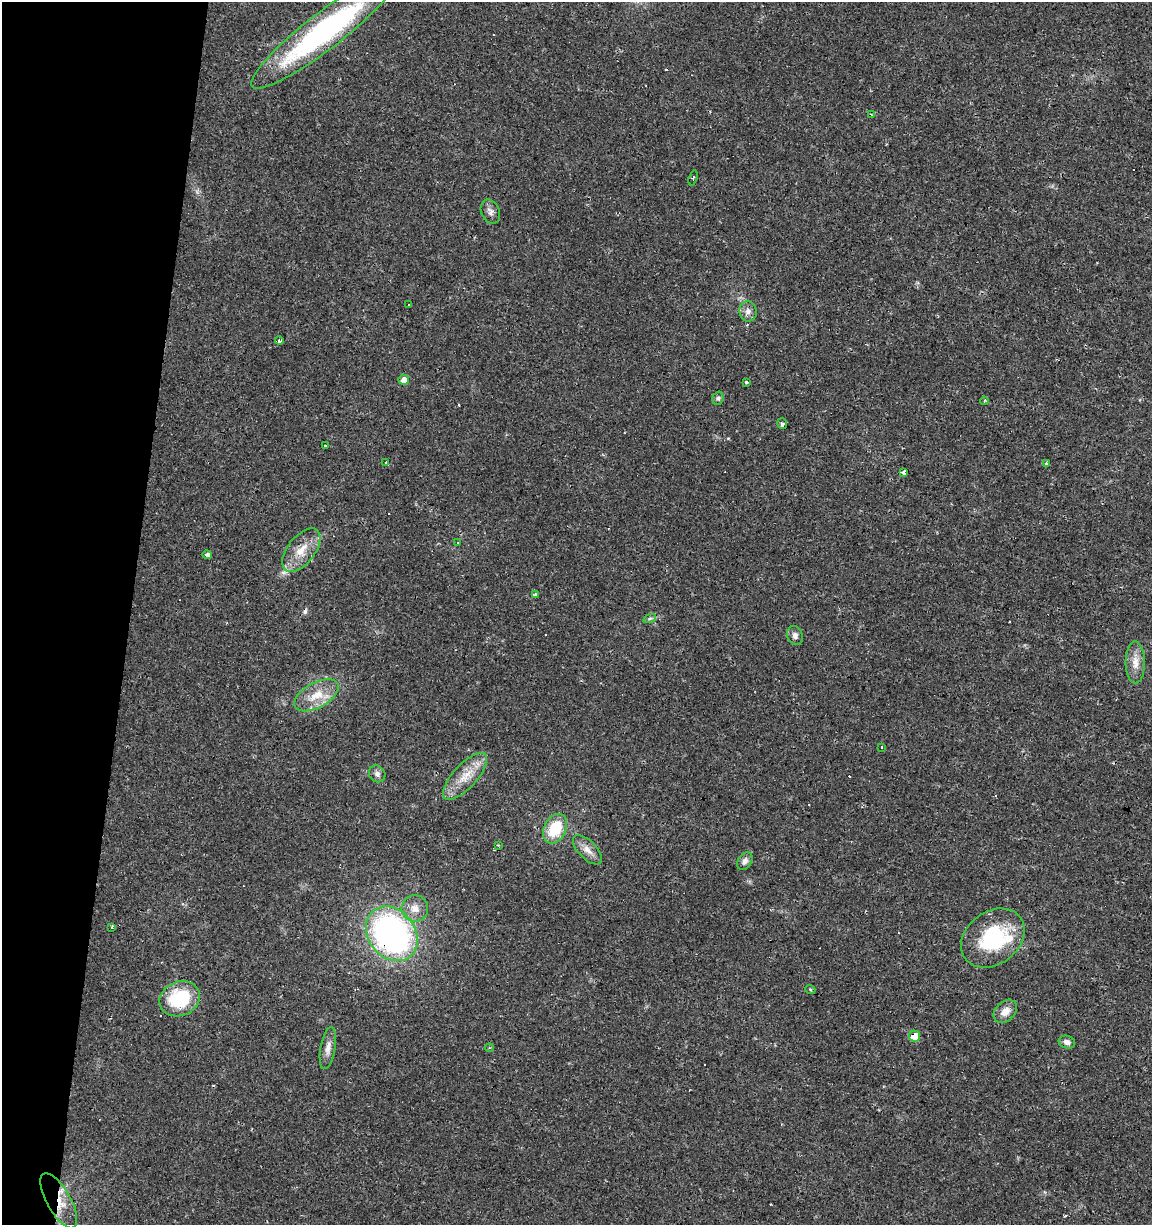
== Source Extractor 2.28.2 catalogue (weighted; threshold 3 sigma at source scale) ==
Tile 9 of 4 x 4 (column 1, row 3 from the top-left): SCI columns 284-1433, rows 1224-2446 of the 5106 x 4899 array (HDU 1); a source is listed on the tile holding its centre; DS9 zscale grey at full resolution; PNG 1154 x 1227 px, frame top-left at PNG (2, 2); each listed source drawn as its Kron ellipse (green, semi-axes under 4 px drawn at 4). Shown black and unused: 11% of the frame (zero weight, under 2 of 3 exposures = <1% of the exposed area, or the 3 px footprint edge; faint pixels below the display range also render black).
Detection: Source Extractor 2.28.2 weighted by HDU 2 'WHT'; one run over the whole footprint, this tile lists its part. Background 0.0131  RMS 0.0028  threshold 0.0127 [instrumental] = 3 sigma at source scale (4.5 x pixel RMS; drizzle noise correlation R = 1.50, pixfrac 1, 0.0396/0.0396 arcsec/px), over >= 5 px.
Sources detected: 60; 16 cosmic-ray / hot-pixel residue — neither listed nor drawn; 1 inside a brighter listed object's ellipse — not listed separately; the other 43 listed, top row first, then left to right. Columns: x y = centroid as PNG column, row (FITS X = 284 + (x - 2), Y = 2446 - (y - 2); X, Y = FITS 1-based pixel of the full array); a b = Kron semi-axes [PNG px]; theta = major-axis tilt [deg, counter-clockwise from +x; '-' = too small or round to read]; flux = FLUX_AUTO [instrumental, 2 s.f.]
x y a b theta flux
324 31 91 18 38 64
871 115 3 2 - 0.42
693 178 8 3 74 0.43
490 212 12 9 -67 1.4
409 304 3 3 - 2.2
748 311 10 8 -81 1.6
279 341 4 4 - 0.66
404 380 5 5 - 1.8
746 382 3 3 - 0.54
718 398 7 5 73 0.6
984 401 4 3 - 0.3
782 423 5 4 - 0.58
325 446 3 3 - 0.54
386 462 3 2 - 0.23
1047 463 4 4 - 0.71
903 473 4 4 - 1.9
457 543 3 3 - 0.92
301 550 25 13 52 5.6
207 555 5 3 - 12
535 595 3 3 - 2.9
650 618 6 4 19 0.51
795 635 10 7 -72 1.2
1135 662 21 9 -89 3.3
316 695 24 12 28 5.9
882 747 3 2 - 0.53
377 774 9 7 -51 1
465 776 30 12 47 5.9
555 829 16 11 64 10
498 845 2 2 - 0.23
587 850 18 9 -46 2.5
745 861 9 7 57 1.1
415 908 13 13 - 3.1
111 927 3 3 - 1.5
392 934 29 23 -52 92
993 938 34 26 37 21
810 989 5 3 - 0.3
180 999 21 17 23 17
1005 1011 13 9 46 2.6
915 1036 5 5 - 5.1
1067 1042 8 6 -18 1.2
328 1048 21 7 80 2.1
489 1048 4 3 - 0.31
59 1201 31 12 -61 6.2
Overlapping masked pixels (flux is a lower limit): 3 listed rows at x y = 392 934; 915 1036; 59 1201